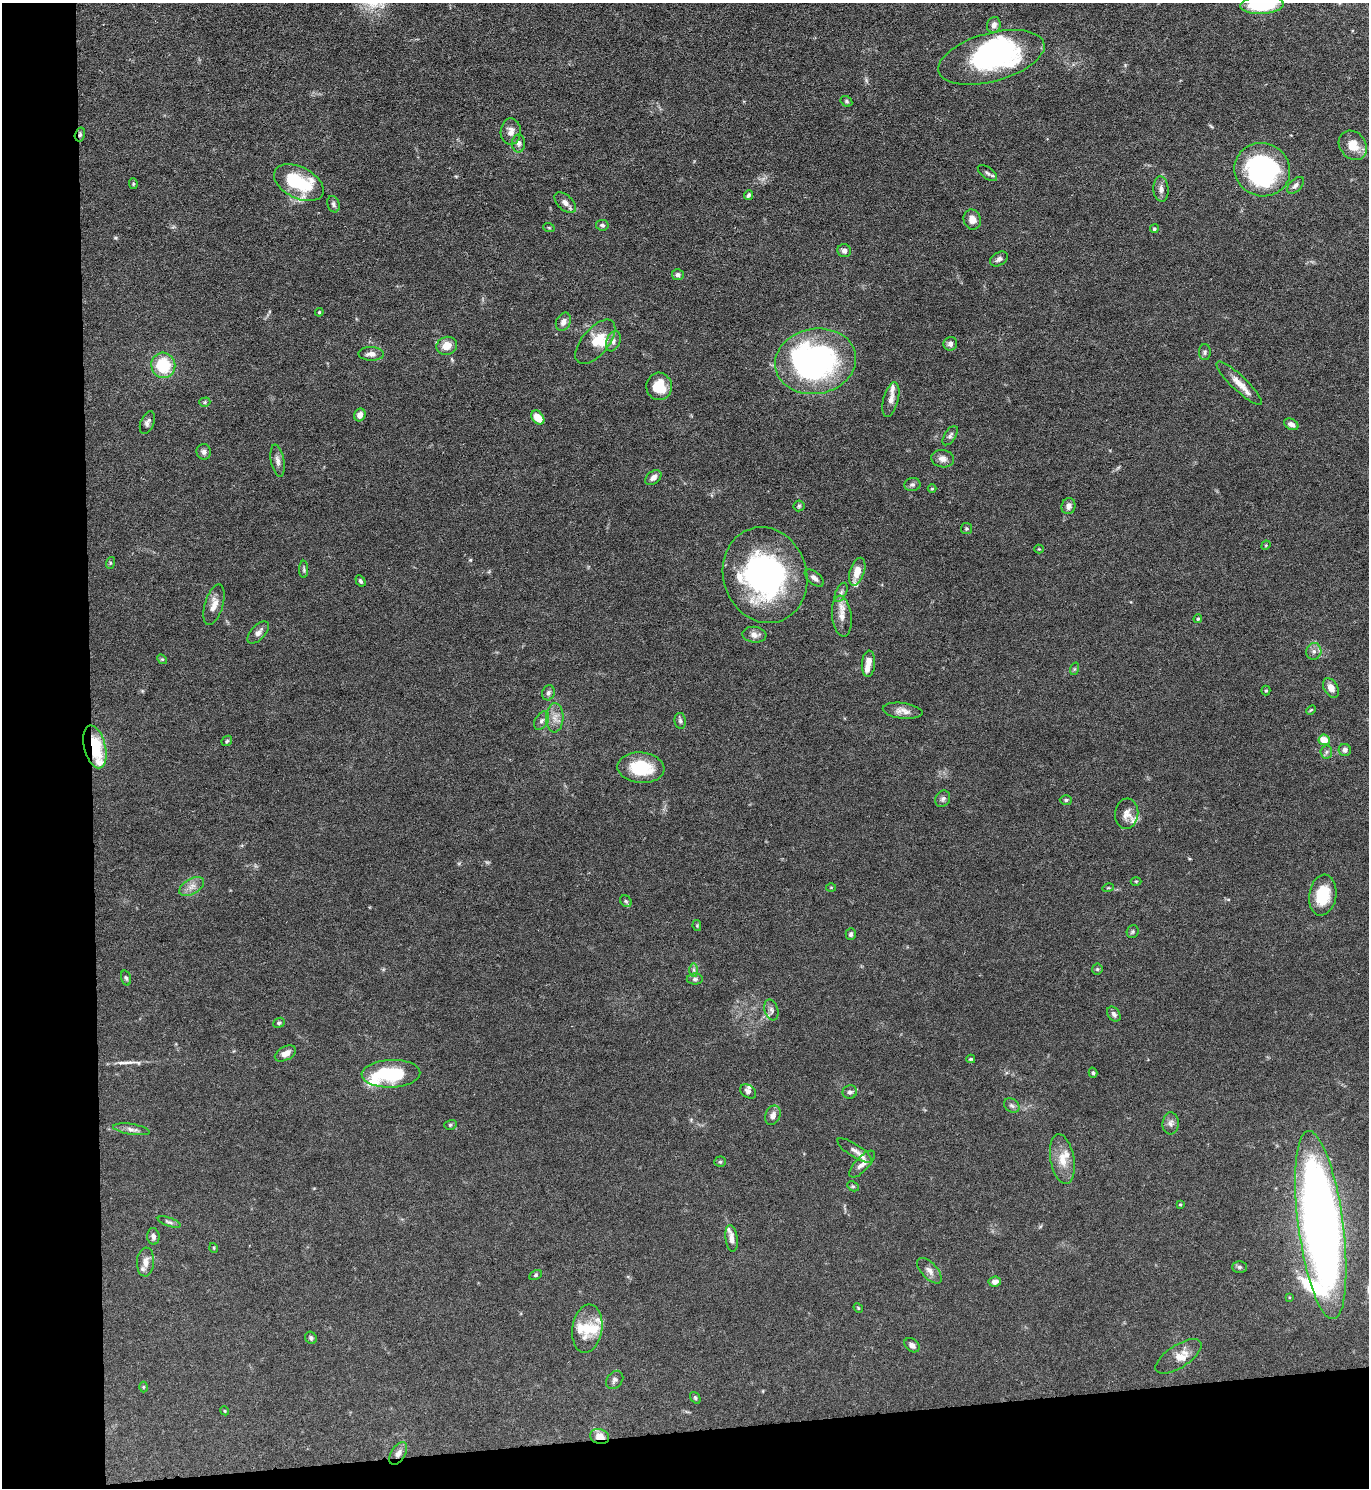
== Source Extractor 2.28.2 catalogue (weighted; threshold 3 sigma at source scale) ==
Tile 7 of 3 x 3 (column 1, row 3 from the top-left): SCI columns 134-1500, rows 1-1486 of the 4445 x 4458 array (HDU 1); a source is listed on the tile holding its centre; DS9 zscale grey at full resolution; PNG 1371 x 1490 px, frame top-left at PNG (2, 3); each listed source drawn as its Kron ellipse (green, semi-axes under 4 px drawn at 4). Shown black and unused: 10% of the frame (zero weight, under 5 of 9 exposures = <1% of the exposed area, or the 3 px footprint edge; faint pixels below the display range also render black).
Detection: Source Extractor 2.28.2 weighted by HDU 2 'WHT'; one run over the whole footprint, this tile lists its part. Background 0.0813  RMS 0.0041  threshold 0.0169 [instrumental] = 3 sigma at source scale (4.09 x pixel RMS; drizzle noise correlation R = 1.36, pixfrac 0.8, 0.05/0.05 arcsec/px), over >= 5 px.
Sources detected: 166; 1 too faint to see at this stretch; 6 inside a brighter object's white glare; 1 long thin detection or spike segment (spike, bleed or trail) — neither listed nor drawn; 16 inside a brighter listed object's ellipse — not listed separately; the other 142 listed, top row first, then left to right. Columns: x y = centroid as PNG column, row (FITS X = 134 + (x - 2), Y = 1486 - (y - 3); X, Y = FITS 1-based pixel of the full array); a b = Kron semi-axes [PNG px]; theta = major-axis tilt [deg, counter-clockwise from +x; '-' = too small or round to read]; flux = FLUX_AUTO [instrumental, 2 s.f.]
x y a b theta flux
1262 5 22 9 3 21
994 25 8 6 70 1.8
991 57 54 24 15 67
846 101 6 5 - 0.65
511 131 13 10 88 2.9
80 134 7 5 73 0.71
519 143 9 6 90 1.3
1353 145 16 13 -51 6.2
1262 170 28 26 -22 67
987 173 11 5 -37 1.1
299 183 27 15 -27 29
133 184 5 3 - 0.44
1296 185 10 6 44 1.3
1161 189 12 7 -85 1.9
748 195 5 4 - 0.71
565 203 13 7 -42 2.1
333 204 8 6 -71 0.97
972 220 10 8 -76 3.2
602 225 6 5 - 0.87
549 228 6 3 -19 0.4
1154 229 4 4 - 0.62
844 251 7 6 - 1.5
999 259 9 6 32 1.4
678 275 6 5 - 1.2
319 312 4 4 - 0.42
563 322 9 7 60 2.1
613 341 10 6 68 1.6
595 342 27 13 50 8
950 344 7 6 - 1.2
447 346 10 9 - 4.6
1205 352 8 6 -89 0.84
371 354 12 7 -3 2.2
815 361 41 32 10 110
163 365 13 12 - 16
1239 383 30 7 -43 4.8
659 386 14 12 -82 8.4
891 400 18 7 75 2.5
205 402 6 4 16 0.63
360 415 6 5 - 2.4
538 418 8 5 -50 6.4
147 423 12 6 67 1.5
1291 424 8 5 -29 1.6
950 436 11 5 57 1.1
204 452 8 7 - 1.3
943 459 11 9 -10 2.2
277 461 16 6 -80 2
653 478 9 6 38 1.9
912 485 8 6 9 1.1
932 488 4 3 - 0.36
799 506 5 5 - 0.61
1069 506 8 7 - 1.7
966 529 5 5 - 0.63
1266 545 5 4 - 0.37
1039 549 4 4 - 0.38
110 563 6 4 73 0.52
304 569 8 4 90 0.69
857 572 14 7 72 4.7
765 575 48 41 -72 87
814 578 11 6 -40 1.8
361 581 6 4 -57 0.72
841 592 10 5 65 1.2
214 605 21 9 73 3.6
842 616 20 9 -83 4.1
1198 619 4 3 - 0.41
258 633 13 7 46 2
754 635 12 8 -5 2.4
1314 651 8 7 - 1.7
162 659 5 4 - 0.46
868 664 13 6 85 3.4
1074 669 6 4 71 0.56
1331 688 10 7 -60 2.8
1266 690 5 4 - 0.48
548 693 8 6 66 1.1
1311 710 5 3 - 0.39
903 711 20 7 -7 2.9
555 718 14 8 87 3.2
542 721 10 6 59 1.3
680 721 8 5 -79 0.96
1324 740 6 5 - 5.3
227 741 6 4 45 0.6
95 747 22 10 -76 18
1345 750 6 6 - 1.3
1326 752 6 5 - 0.93
641 768 23 15 -5 16
943 799 8 7 - 1.1
1066 800 6 5 - 0.73
1127 814 15 11 84 3
1136 881 5 3 - 0.39
192 886 13 7 30 2.6
831 887 5 3 - 0.33
1108 888 6 3 17 0.43
1323 895 20 13 81 14
626 901 6 5 - 0.63
697 926 6 4 -79 0.39
1133 932 6 6 - 0.7
851 934 6 5 - 0.88
1097 969 5 5 - 0.54
694 970 7 4 -90 0.79
126 978 7 4 -74 0.72
695 979 8 5 1 0.97
771 1010 11 6 -73 1.3
1114 1014 8 6 -54 1.2
279 1023 6 5 - 0.68
285 1053 11 6 27 2.6
971 1059 4 3 - 0.45
1093 1073 5 4 - 0.62
391 1074 29 14 2 22
748 1091 9 6 -36 1.3
850 1092 7 6 - 1.2
1012 1106 8 6 -36 1.1
773 1115 10 7 67 2.1
1171 1123 11 8 85 1.7
450 1125 6 5 - 0.63
131 1129 18 5 -9 1.9
855 1150 20 6 -32 1.9
1062 1159 25 12 -80 6.1
720 1162 5 5 - 0.57
862 1164 17 7 46 2.7
853 1186 6 4 -28 0.56
1180 1205 4 3 - 0.42
169 1222 12 4 -18 1
1321 1225 95 22 -82 410
153 1236 8 6 -85 1.3
732 1238 13 6 -83 2.2
214 1248 5 3 - 0.37
146 1262 14 8 86 2.8
1240 1267 7 5 -1 0.91
929 1271 16 8 -47 2.3
536 1275 7 4 28 0.57
995 1282 6 5 - 1.7
1289 1297 4 3 - 0.3
858 1308 5 4 - 0.44
587 1329 24 15 81 7.9
311 1338 6 5 - 0.82
912 1345 8 6 -39 1.8
1179 1356 26 11 33 4.7
615 1380 10 7 51 1.3
143 1387 5 3 - 0.36
695 1398 6 4 -51 0.59
225 1411 4 3 - 0.35
600 1437 9 7 -18 5
398 1453 12 7 57 2.3
Overlapping masked pixels (flux is a lower limit): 4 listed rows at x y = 80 134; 95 747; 600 1437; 398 1453
Isophote crosses this tile's border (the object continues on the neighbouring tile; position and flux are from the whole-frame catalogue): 1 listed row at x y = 1262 5